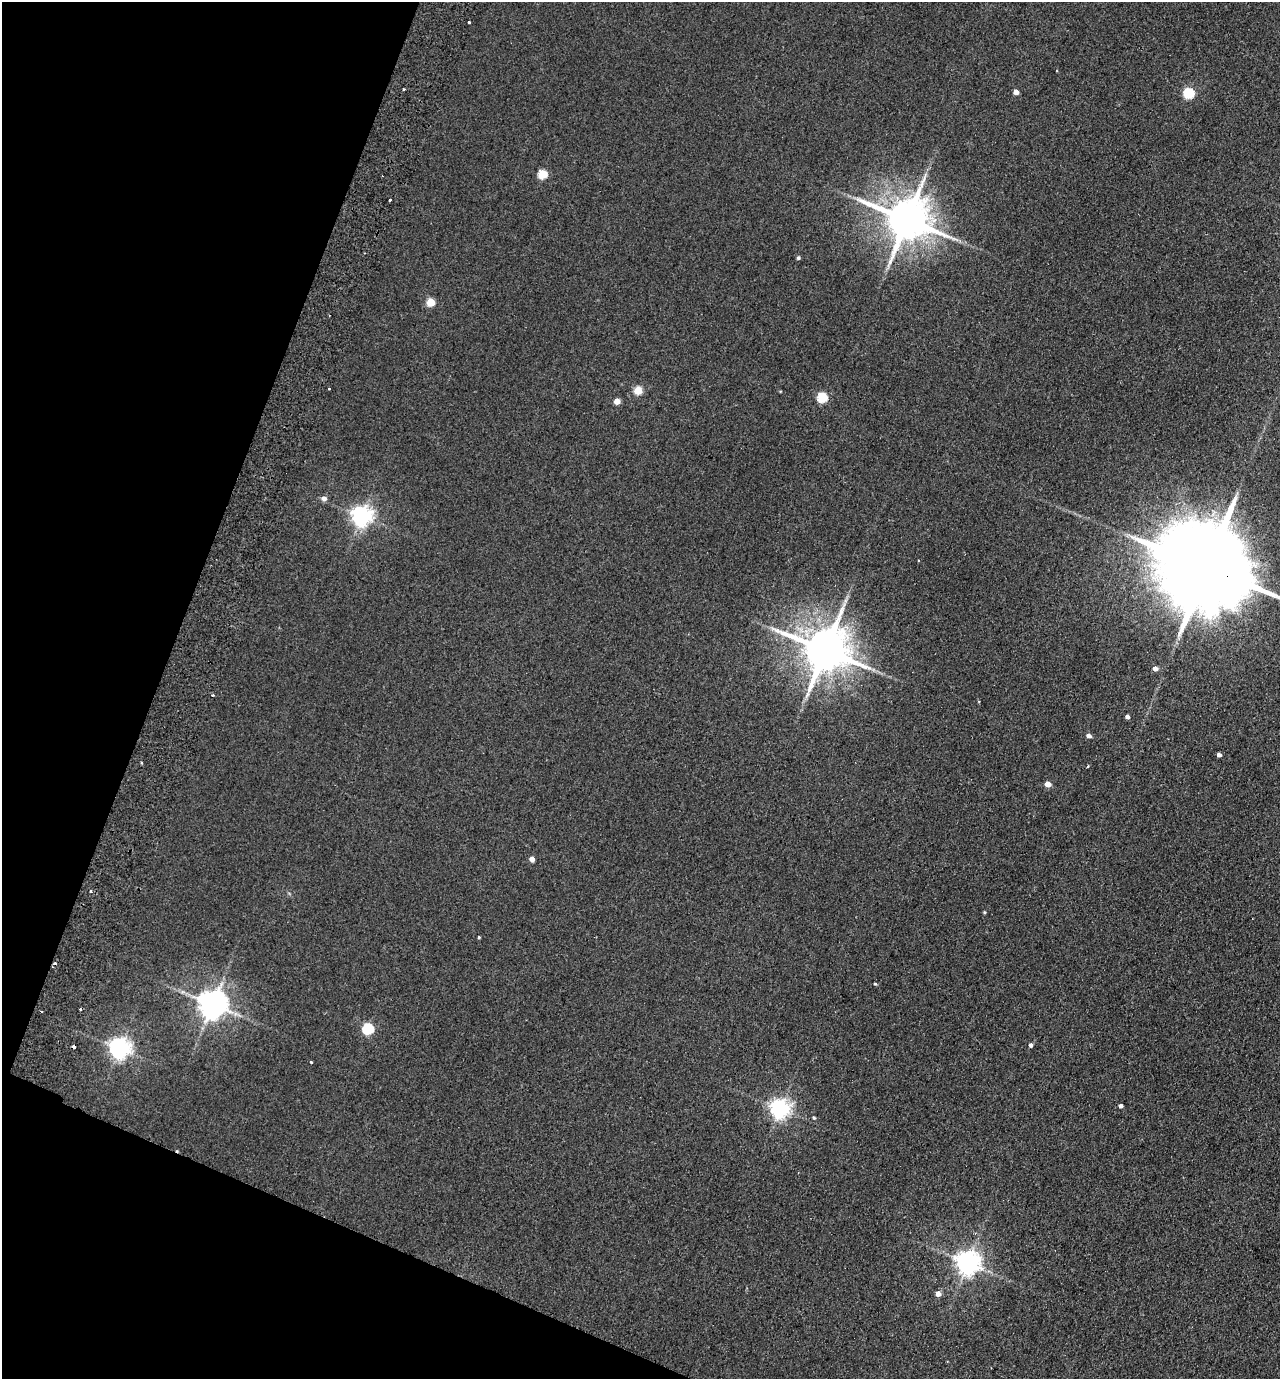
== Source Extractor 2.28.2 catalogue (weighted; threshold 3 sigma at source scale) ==
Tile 9 of 4 x 4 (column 1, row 3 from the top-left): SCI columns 195-1472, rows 1403-2779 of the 5630 x 5558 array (HDU 1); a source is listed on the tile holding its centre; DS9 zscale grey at full resolution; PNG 1282 x 1381 px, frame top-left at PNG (2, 2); no overlay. Shown black and unused: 19% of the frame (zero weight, under 2 of 3 exposures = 3% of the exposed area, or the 3 px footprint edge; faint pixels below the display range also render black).
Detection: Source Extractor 2.28.2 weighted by HDU 2 'WHT'; one run over the whole footprint, this tile lists its part. Background 0.116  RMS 0.012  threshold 0.0549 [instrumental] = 3 sigma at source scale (4.5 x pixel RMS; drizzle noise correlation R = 1.50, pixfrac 1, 0.05/0.05 arcsec/px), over >= 5 px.
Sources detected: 43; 4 cosmic-ray / hot-pixel residue — not listed; the other 39 listed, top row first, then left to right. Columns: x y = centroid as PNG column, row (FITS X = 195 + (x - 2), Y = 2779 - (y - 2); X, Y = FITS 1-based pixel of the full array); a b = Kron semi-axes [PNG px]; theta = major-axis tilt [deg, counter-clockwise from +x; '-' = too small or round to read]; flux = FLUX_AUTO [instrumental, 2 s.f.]
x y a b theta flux
469 22 3 3 - 2
1016 92 4 4 - 9.4
1189 93 5 5 - 110
542 174 5 5 - 63
390 200 3 3 - 2.7
907 219 14 12 -19 5100
798 258 4 4 - 2.4
431 302 5 5 - 41
638 390 5 5 - 43
780 391 4 3 - 0.97
822 397 5 5 - 83
617 401 4 4 - 17
324 498 6 5 - 5.7
361 516 7 7 - 750
918 560 3 2 - 1.2
1205 566 36 20 -25 30000
825 650 14 12 -16 5500
1155 668 4 4 - 7.1
1127 717 4 4 - 4.5
1089 735 5 4 - 5.9
1219 755 4 4 - 4.5
1048 784 4 4 - 16
532 859 5 4 - 7.2
91 891 3 3 - 2.6
984 912 4 3 - 1.4
479 937 3 3 - 1.2
875 984 4 3 - 1.4
212 1004 8 8 - 1900
41 1011 3 2 - 1.2
368 1029 6 5 - 120
1031 1045 4 4 - 3.6
74 1047 3 3 - 9.2
119 1048 7 7 - 800
311 1062 3 3 - 2.1
1121 1106 4 4 - 3.7
780 1109 7 6 - 670
814 1118 5 4 - 1.7
967 1262 7 7 - 1100
938 1294 5 5 - 9.1
Overlapping masked pixels (flux is a lower limit): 2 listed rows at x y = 1205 566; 74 1047
Isophote crosses this tile's border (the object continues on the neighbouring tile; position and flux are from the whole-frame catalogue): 1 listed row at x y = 1205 566